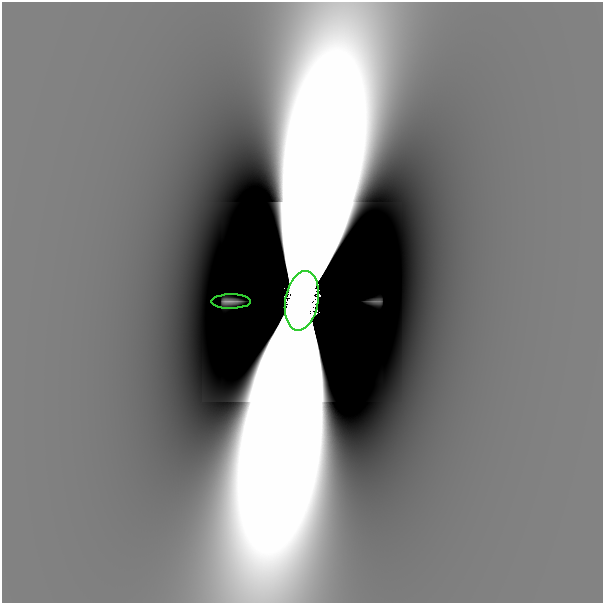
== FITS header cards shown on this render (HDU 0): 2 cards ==
NAXIS1  =                  601
NAXIS2  =                  601

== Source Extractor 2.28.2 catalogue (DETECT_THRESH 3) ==
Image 601 x 601 px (HDU 0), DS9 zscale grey, 1 PNG px = 1 image px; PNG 605 x 605 px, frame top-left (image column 1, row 601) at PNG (2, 2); each listed source drawn as its Kron ellipse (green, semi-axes under 4 px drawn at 4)
Background -1.36e-10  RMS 1.3e-10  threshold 3.87e-10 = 3 sigma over >= 5 px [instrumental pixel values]
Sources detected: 3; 1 with non-positive FLUX_AUTO (blend fragments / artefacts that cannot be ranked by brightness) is neither listed nor drawn; the other 2 listed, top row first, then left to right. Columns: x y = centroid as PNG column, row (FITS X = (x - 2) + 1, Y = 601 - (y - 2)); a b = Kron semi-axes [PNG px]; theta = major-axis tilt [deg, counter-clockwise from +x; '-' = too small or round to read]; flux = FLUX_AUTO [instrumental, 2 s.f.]
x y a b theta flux
231 301 20 7 1 4.2e-08
302 301 30 16 80 7.3e+01
At the frame edge (FLAGS 8, measured only in part): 1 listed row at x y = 302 301
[1 non-positive-flux detection neither listed nor drawn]